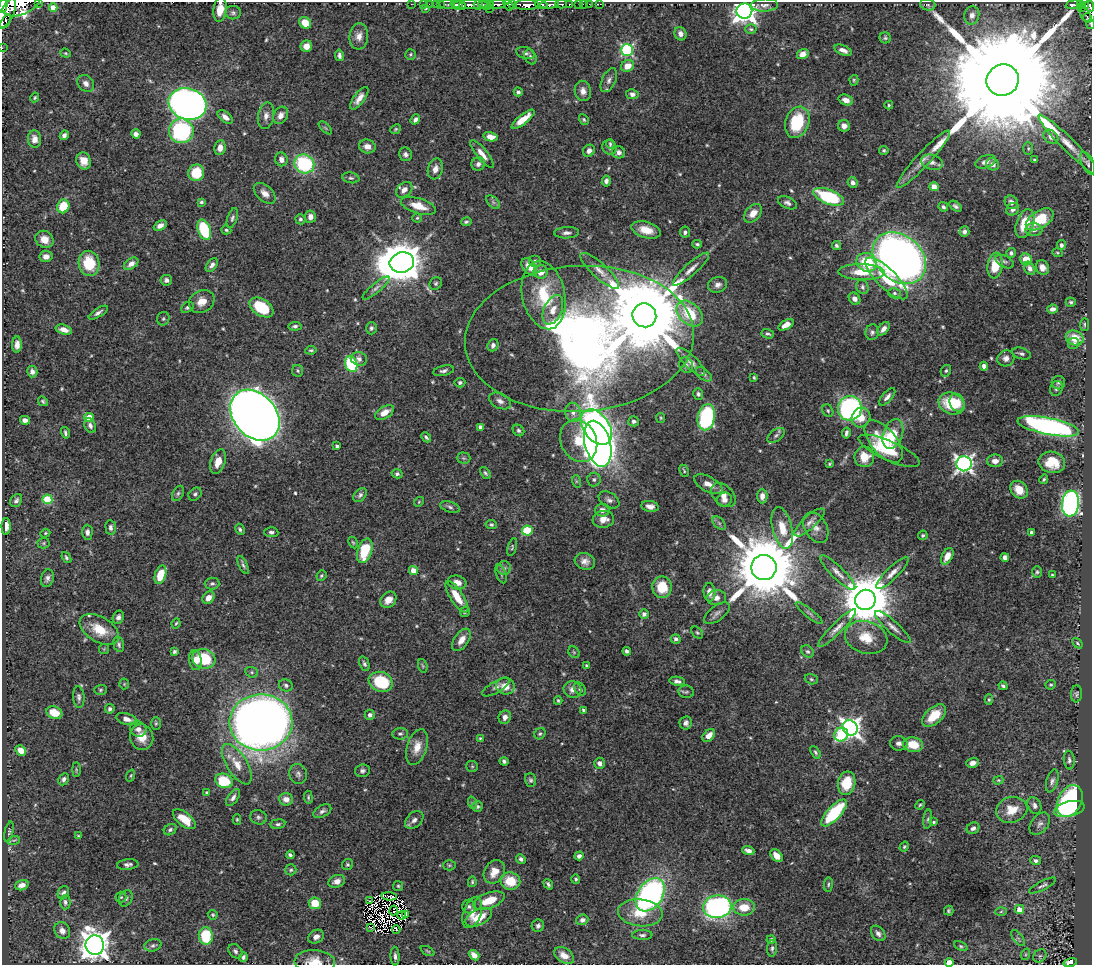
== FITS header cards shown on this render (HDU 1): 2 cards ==
NAXIS1  =                 1090
NAXIS2  =                  963

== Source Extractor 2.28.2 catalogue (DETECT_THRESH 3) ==
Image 1090 x 963 px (HDU 1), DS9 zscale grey, 1 PNG px = 1 image px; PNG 1094 x 967 px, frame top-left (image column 1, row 963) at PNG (2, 2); each listed source drawn as its Kron ellipse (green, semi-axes under 4 px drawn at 4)
Background 0.681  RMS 0.015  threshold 0.0441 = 3 sigma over >= 5 px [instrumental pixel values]
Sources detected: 574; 3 with non-positive FLUX_AUTO (blend fragments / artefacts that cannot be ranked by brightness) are neither listed nor drawn; of the other 571, the 500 brightest by FLUX_AUTO listed and drawn (71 fainter detections omitted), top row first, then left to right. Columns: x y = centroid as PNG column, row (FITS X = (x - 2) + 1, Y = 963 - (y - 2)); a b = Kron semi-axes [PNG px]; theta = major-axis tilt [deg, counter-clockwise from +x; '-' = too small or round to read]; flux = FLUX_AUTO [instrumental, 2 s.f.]
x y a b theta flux
38 2 2 2 - 34
21 4 20 10 24 1700
411 4 2 2 - 12
423 4 2 2 - 11
429 4 2 2 - 7.7
436 4 2 2 - 9.1
440 4 2 2 - 12
447 4 8 3 -5 45
470 4 18 3 1 890
497 4 9 3 3 260
541 4 6 3 -16 380
549 4 9 3 6 730
561 4 6 3 -1 140
569 4 3 3 - 130
579 4 3 3 - 43
583 4 2 2 - 8
589 4 2 2 - 10
600 4 3 2 - 8.2
1080 4 4 2 - 87
457 5 6 4 -17 660
478 5 5 3 - 160
485 5 7 3 -17 53
491 5 3 2 - 93
508 5 6 3 -52 290
513 5 4 2 - 18
527 5 12 5 0 1600
764 5 13 6 3 4.7
928 5 8 5 -15 2.2
1074 5 8 3 5 220
3 6 7 4 75 1100
462 6 3 3 - 340
1085 6 4 3 - 120
1090 6 6 3 -67 340
1082 7 3 3 - 110
53 8 4 4 - 3.5
426 8 4 3 - 1.3
220 9 12 6 83 13
489 9 3 2 - 14
744 11 8 7 - 860
4 12 18 10 64 2400
1088 12 11 8 88 160
233 13 8 6 -2 2.6
972 15 9 7 78 5.4
1087 17 4 2 - 70
6 21 7 4 63 74
305 23 6 5 - 16
1091 24 5 2 - 9.4
751 29 6 4 -5 1.6
680 34 7 6 - 4.2
359 36 13 9 84 7.5
885 38 5 5 - 1.7
306 46 6 5 - 8.6
2 48 2 2 - 8
627 50 6 6 - 140
843 50 9 4 -23 5.3
66 53 5 4 - 1.4
525 53 9 5 -18 3.3
411 54 5 5 - 1.5
803 54 6 5 - 7.3
339 55 6 4 -79 2.9
530 57 8 5 -63 2.7
628 66 7 5 25 12
609 80 13 7 65 4.6
854 80 5 4 - 1.4
1003 80 16 15 - 71000
86 83 9 7 -46 5.2
583 91 10 8 -75 6
518 92 4 4 - 2.3
632 94 6 5 - 3.7
35 97 5 4 - 1.3
359 98 13 5 54 8.1
846 100 7 5 -19 6.5
187 104 19 15 -15 660
889 105 4 4 - 1.4
281 115 9 7 61 5.8
266 116 13 8 79 6.6
225 117 9 5 -39 5.3
415 119 5 4 - 3.9
523 119 14 5 38 15
584 120 6 4 -59 1.5
797 122 16 11 69 52
844 126 6 6 - 6.3
325 128 8 3 -45 1.4
395 129 6 4 42 1.5
181 131 12 12 - 130
136 134 5 4 - 5
64 135 5 4 - 3.4
491 137 7 4 -12 9.6
1051 137 8 6 -41 5.2
35 139 8 6 -85 7.5
610 144 5 3 - 1.6
367 146 8 7 - 6.7
1070 146 43 6 -45 15
609 147 7 7 - 3
220 148 7 5 78 6.9
1028 148 6 5 - 1.6
884 150 5 4 - 1.6
589 151 6 5 - 4.3
619 152 6 6 - 3.6
405 154 7 6 - 3.2
482 154 17 5 -51 9.1
281 159 7 6 - 5.3
923 159 38 7 47 13
1034 160 3 3 - 1.6
84 161 9 7 -66 9.7
932 162 11 7 -16 6.1
985 162 10 6 19 6
1088 163 12 6 -66 2.8
304 164 10 9 - 97
478 164 7 6 - 4.1
993 164 6 6 - 5
435 169 10 7 74 7.9
196 173 8 8 - 35
351 178 8 5 -9 2.3
606 181 5 4 - 3.6
853 182 5 5 - 3.8
934 187 5 4 - 9.7
404 190 9 6 40 7.3
265 193 13 7 -42 7.1
829 197 16 7 -22 74
201 202 4 3 - 1.7
493 202 8 5 -46 2.4
1011 202 7 6 - 4.5
787 203 10 5 -24 3.5
63 206 7 6 - 32
418 206 18 7 -18 17
956 206 7 4 -35 2.6
943 207 5 4 - 2
1013 209 7 5 41 3.6
753 213 11 7 48 9.9
310 217 6 5 - 5.6
232 218 10 5 72 2.6
417 218 4 4 - 1.3
300 219 5 5 - 2.2
1040 219 16 8 32 39
466 222 5 4 - 2
1025 224 15 8 70 27
160 225 7 4 27 5.2
204 230 11 6 -71 61
226 230 5 4 - 1.6
646 230 15 8 -16 15
1034 230 8 6 -3 4.1
685 232 5 5 - 2.8
964 232 5 5 - 3.3
567 233 12 5 3 4.3
44 239 9 8 - 9.9
697 244 4 3 - 1.7
1061 245 5 4 - 2.9
836 246 5 4 - 2.1
1011 253 5 5 - 2.5
1057 253 5 3 - 1.2
46 256 6 5 - 6
899 258 29 22 -41 840
1026 259 6 5 - 30
535 261 6 6 - 3.1
402 262 12 10 12 3500
867 262 11 9 -30 42
1005 262 10 5 -27 2.7
89 263 13 10 -79 35
131 264 8 5 35 5.5
212 265 8 5 53 3.9
995 266 13 7 82 25
529 267 10 6 -51 13
1042 267 7 6 - 6.2
1030 268 7 5 -62 5.1
691 269 23 6 42 8.7
600 271 25 7 -43 10
541 272 7 6 - 11
862 272 23 8 -1 21
886 278 28 9 -45 34
166 280 6 5 - 3.8
436 283 6 5 - 2
718 285 10 7 18 5.2
862 287 7 6 - 2.4
376 288 17 5 40 4.6
894 293 6 5 - 2.2
544 295 34 21 -78 60
855 299 6 5 - 4.9
202 301 13 11 29 11
1071 302 5 4 - 1.8
187 307 7 5 33 2
261 307 13 8 -32 48
1052 309 5 4 - 3.9
553 310 15 9 66 13
98 313 11 4 33 3.5
690 313 15 10 -44 39
644 315 12 11 - 21000
163 319 7 6 - 1.8
1085 324 6 4 89 1.9
786 325 8 4 30 8.6
295 326 7 4 5 2.1
371 328 6 5 - 2.3
883 329 8 5 50 5.3
64 330 8 5 -16 7
872 332 8 6 81 2.8
768 334 6 4 -15 2.2
1075 338 9 7 -21 21
579 339 114 73 3 850
1074 344 6 5 - 2.1
17 345 8 5 87 5.5
493 345 6 5 - 3.5
311 350 5 3 - 1.5
1021 354 9 5 -18 2.7
1006 358 8 8 - 4.8
359 359 8 6 -13 3.6
691 362 19 6 -45 6.6
351 364 8 6 -70 78
686 365 8 7 - 3.2
984 366 4 4 - 4.7
298 371 6 5 - 1.7
444 371 10 5 13 3
946 371 6 5 - 1.8
32 372 5 5 - 4.5
704 374 9 5 -37 2.4
754 377 4 3 - 1.4
460 383 5 5 - 2.2
1058 383 7 6 - 2.6
1057 388 7 6 - 3.1
698 394 6 5 - 2.1
887 397 11 5 49 4.2
43 401 5 4 - 1.6
500 401 12 7 -26 5
957 403 9 7 -69 16
951 404 13 10 -25 38
850 408 12 11 - 250
828 411 6 5 - 1.7
385 412 10 6 32 9.5
573 412 10 8 -75 6.1
255 415 28 21 -48 2700
89 417 5 4 - 16
706 417 13 8 79 120
861 417 10 9 - 13
661 418 5 4 - 1.2
25 420 5 4 - 4.3
634 421 5 5 - 3
90 425 8 5 -65 3.6
1048 426 31 8 -11 320
480 427 4 4 - 4.6
596 427 20 13 -54 350
518 430 6 5 - 2.1
65 433 6 3 -75 2.2
846 433 6 3 79 2.5
893 434 15 9 70 33
776 435 10 6 37 2.7
426 437 6 3 -44 2.1
579 441 22 17 -65 40
884 441 25 13 -50 37
598 444 23 13 -74 1300
337 446 4 3 - 2.5
889 451 33 10 -24 37
864 457 10 10 - 17
463 458 7 5 -1 2
995 461 8 6 1 6.1
218 462 13 7 70 12
1052 462 13 10 -12 24
830 464 4 3 - 1.3
964 464 7 7 - 390
684 471 6 3 -63 1.3
485 473 7 4 -52 1.9
397 474 5 4 - 2.1
594 479 7 6 - 2.4
1044 479 5 4 - 1.4
576 481 6 4 -72 1.5
708 484 15 7 -28 8.3
1019 490 10 8 -47 14
178 493 8 5 63 2.5
195 494 7 5 45 2.4
360 495 8 5 48 2.6
723 495 14 9 -44 8.7
762 496 7 5 -89 6.6
47 499 5 5 - 49
609 500 11 7 -31 4.4
724 500 8 7 - 5.5
16 501 7 5 56 2.8
419 502 5 4 - 1.2
1070 503 13 8 83 370
650 506 9 5 -9 5.5
450 507 10 5 -18 2.9
602 510 7 6 - 6
603 519 10 8 7 9.4
809 522 19 6 42 6.2
719 523 8 5 -45 2.4
491 524 6 4 -10 1.7
6 526 8 4 89 6.8
111 527 7 5 -85 3.3
782 528 21 9 -76 18
816 528 16 11 -59 9.1
240 529 6 4 -62 1.9
527 530 5 5 - 64
87 532 7 5 89 3.2
271 532 7 5 -4 2.3
1031 532 3 3 - 1.7
45 533 5 4 - 1.2
923 535 5 4 - 1.7
353 542 6 4 -62 1.2
44 543 6 5 - 1.5
512 547 9 4 74 1.5
365 551 12 7 72 39
947 556 9 5 62 10
66 557 6 4 -53 2.2
1005 557 4 4 - 5.5
585 561 10 8 -18 6.2
243 565 9 3 -65 2.4
764 567 12 12 - 12000
504 568 7 7 - 2.9
413 570 4 4 - 11
1037 572 6 5 - 1.7
838 573 24 6 -44 7.8
892 573 22 6 45 7.9
501 574 10 5 -70 2.3
160 575 9 5 72 21
1052 575 3 3 - 1.2
321 576 5 4 - 1.5
47 578 9 6 74 3.7
457 582 9 6 -15 8.1
212 583 7 6 - 2.3
662 587 10 9 - 31
709 592 9 6 -85 7.5
457 597 18 6 -57 17
209 598 7 5 43 7.8
716 598 10 7 5 5.7
388 600 9 7 46 9.3
865 600 10 10 - 6000
465 612 5 5 - 1.7
717 613 15 7 37 5
809 613 16 3 -38 2.6
644 614 4 4 - 4
118 617 7 5 65 3.4
176 623 5 3 - 1.2
893 627 23 6 -42 7.4
837 628 26 5 45 7.5
99 630 21 12 -31 24
697 633 7 5 -46 1.7
866 637 22 16 -18 23
676 639 5 5 - 3.1
461 640 13 7 55 9.3
1077 643 6 4 -49 1.4
119 644 8 5 -74 2.5
104 649 5 5 - 1.2
174 651 4 3 - 1.8
627 651 4 4 - 2.9
808 651 7 5 -40 2.1
574 652 6 5 - 1.4
204 659 12 9 -17 48
195 660 10 6 -82 6.8
364 664 7 5 -68 2.4
423 666 7 4 -72 1.4
587 666 3 3 - 2.1
252 672 6 5 - 1.8
811 679 7 5 -17 1.7
677 681 8 4 -9 3.5
381 682 12 9 -21 45
124 684 5 5 - 1.3
286 685 7 6 - 2.6
1051 685 5 5 - 1.6
505 686 9 8 - 12
1003 686 4 3 - 2
496 687 15 5 31 3.6
580 689 7 5 -50 1.9
100 690 6 5 - 1.6
573 690 9 8 - 6
686 692 8 6 -8 2.2
1076 694 8 5 84 2
79 697 11 6 -86 3.2
989 700 5 4 - 1.5
558 701 4 4 - 1.4
110 709 5 5 - 2.6
583 710 3 3 - 1.9
54 713 8 6 -19 16
370 715 5 5 - 3.6
934 716 14 8 41 21
505 717 7 6 - 4.8
127 719 11 5 -15 7.6
261 722 31 28 0 1500
156 723 6 5 - 1.5
686 723 6 6 - 3.5
850 728 8 7 - 550
138 729 8 7 - 6.6
400 734 7 6 - 2.3
540 734 6 5 - 1.8
841 734 7 6 - 65
709 735 7 5 47 8.1
142 737 13 11 -74 14
480 738 4 4 - 1.2
899 743 8 7 - 3.9
913 745 10 7 -10 22
417 747 18 10 73 13
21 750 6 5 - 8.2
815 752 7 4 -58 1.7
1069 760 9 5 -84 2.9
504 761 4 3 - 2.4
599 763 5 5 - 4.5
972 763 6 5 - 5.7
237 764 23 10 -58 16
472 766 6 5 - 1.5
76 770 7 3 -90 1.4
362 771 7 6 - 2.9
298 774 10 8 -70 4.2
131 776 6 4 71 1.2
64 779 6 5 - 2.9
530 780 7 5 -72 2.2
998 780 5 4 - 1.4
224 781 9 7 -22 42
1052 781 12 5 74 3.6
847 783 12 8 78 30
207 793 4 3 - 2.1
233 797 10 5 55 4
308 797 7 4 -88 1.6
286 799 7 6 - 7.5
1070 801 17 11 64 110
473 803 6 4 -71 1.5
920 805 5 4 - 1.4
1034 805 9 6 -66 3.7
477 807 5 5 - 2.4
1069 809 16 7 13 66
1012 810 16 12 17 18
322 811 10 5 30 3.3
834 813 17 7 47 74
258 817 8 7 - 2.8
184 819 13 6 -39 21
237 819 5 4 - 1.3
928 819 10 4 85 1.9
414 820 10 7 43 5
934 822 4 3 - 1.2
278 824 7 5 8 2.4
1040 824 12 8 50 4.5
973 828 7 5 32 3.5
170 830 7 5 33 2.4
9 832 10 4 78 1.8
78 836 4 4 - 1.3
14 840 6 4 17 1.6
904 847 5 4 - 1.5
748 851 6 4 -18 4.4
290 855 4 3 - 2.4
579 856 5 4 - 3.2
776 856 7 5 -47 8.2
521 859 5 4 - 2.7
1036 861 5 4 - 2.8
128 865 11 5 6 3.5
347 865 6 5 - 1.6
449 865 6 5 - 1.5
291 870 5 5 - 1.7
494 872 12 10 58 12
576 879 5 4 - 1.7
337 881 9 6 18 6.7
510 881 10 8 -13 24
472 882 5 4 - 1.5
548 884 5 3 - 2.1
828 884 7 4 83 1.8
22 885 7 5 19 5.4
1042 885 15 4 27 3.1
398 886 5 5 - 1.5
63 893 7 5 64 3.4
650 895 18 12 55 280
389 896 7 2 -3 1.2
121 897 5 5 - 1.5
126 898 8 6 63 2.9
369 901 3 2 - 2.5
489 901 16 7 20 21
65 902 7 5 -89 2.8
315 903 6 6 - 19
469 906 7 6 - 2.7
717 907 14 11 8 270
744 907 11 8 2 18
1019 909 4 4 - 10
394 910 5 2 - 1.9
949 911 5 4 - 1.6
472 912 16 9 71 9.9
1001 912 6 4 3 1.2
640 913 22 13 -5 26
406 914 3 2 - 1.5
213 915 5 4 - 1.5
402 915 4 2 - 1.5
479 917 14 7 26 23
582 920 6 5 - 4.1
538 926 6 6 - 3
370 927 3 2 - 2.4
396 929 4 2 - 2
62 931 9 7 -57 6.5
878 933 9 6 -48 3.8
642 935 10 5 0 2.8
206 936 9 7 -86 34
316 937 8 6 32 4.5
1018 938 9 4 -53 2.6
771 940 4 4 - 2.2
95 945 9 9 - 1500
153 945 9 6 15 2.7
961 946 7 4 -25 1.6
772 948 8 5 84 2.5
235 951 8 6 -50 2.7
428 951 7 3 -27 1.3
1026 954 6 4 71 1.2
474 955 6 4 -43 8
564 955 11 7 -33 10
395 956 9 4 -87 3.1
1040 956 7 5 45 2.2
243 957 4 3 - 2
315 962 20 12 -4 15
949 962 4 4 - 17
1070 963 7 4 15 120
At the frame edge (FLAGS 8, measured only in part): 10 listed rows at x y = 38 2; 21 4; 3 6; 1090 6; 220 9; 1091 24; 2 48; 315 962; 949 962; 1070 963
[71 fainter detections neither listed nor drawn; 3 non-positive-flux detections neither listed nor drawn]